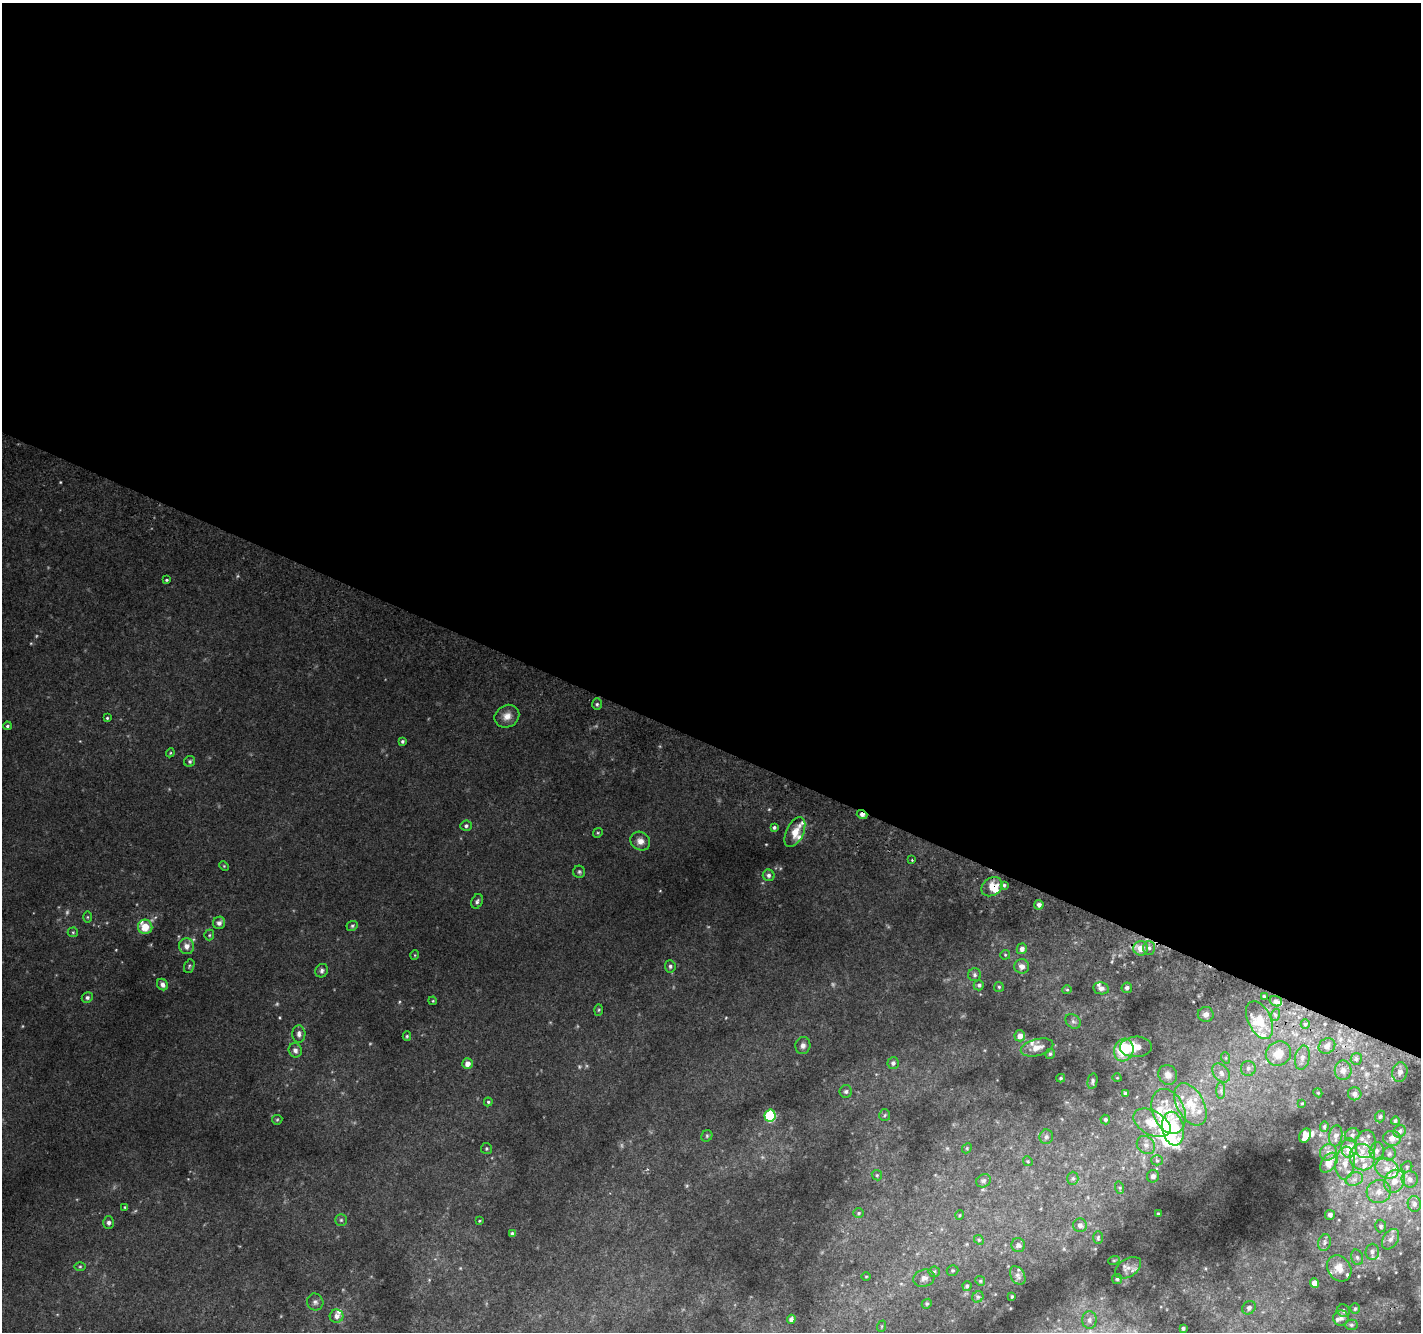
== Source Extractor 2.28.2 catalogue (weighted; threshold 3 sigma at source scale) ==
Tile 3 of 4 x 4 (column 3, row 1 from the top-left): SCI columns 2868-4286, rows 4298-5627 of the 5725 x 5871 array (HDU 1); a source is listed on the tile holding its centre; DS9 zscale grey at full resolution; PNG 1423 x 1334 px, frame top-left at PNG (2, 3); each listed source drawn as its Kron ellipse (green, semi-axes under 4 px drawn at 4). Shown black and unused: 56% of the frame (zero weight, under 2 of 3 exposures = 2% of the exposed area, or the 3 px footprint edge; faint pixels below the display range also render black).
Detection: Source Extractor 2.28.2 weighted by HDU 2 'WHT'; one run over the whole footprint, this tile lists its part. Background 0.088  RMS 0.014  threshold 0.0628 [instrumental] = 3 sigma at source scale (4.5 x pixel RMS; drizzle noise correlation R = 1.50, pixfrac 1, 0.0396/0.0396 arcsec/px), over >= 5 px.
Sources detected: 212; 7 too faint to see at this stretch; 6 inside a brighter object's white glare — neither listed nor drawn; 25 inside a brighter listed object's ellipse — not listed separately; the other 174 listed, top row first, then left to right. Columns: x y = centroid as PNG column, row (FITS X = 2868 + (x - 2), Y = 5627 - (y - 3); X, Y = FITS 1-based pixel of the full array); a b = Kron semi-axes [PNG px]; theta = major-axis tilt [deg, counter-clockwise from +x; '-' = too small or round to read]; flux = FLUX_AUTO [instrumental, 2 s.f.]
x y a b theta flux
167 580 4 3 - 1.6
597 704 6 5 - 2.4
507 716 13 11 31 12
107 718 3 3 - 1.6
7 726 4 4 - 2.4
402 741 4 4 - 2.5
170 753 4 3 - 1.2
190 761 6 5 - 2.7
862 814 5 3 - 6.6
466 826 6 5 - 3
774 827 4 4 - 2.6
795 832 16 8 64 18
598 833 5 4 - 1.5
640 841 10 9 - 9.2
912 860 2 2 - 1.1
224 866 5 4 - 1.4
579 872 6 6 - 2.6
769 875 6 5 - 3.7
1004 885 4 4 - 2
992 887 11 8 35 18
477 901 8 5 67 3.1
1039 905 5 4 - 5.3
88 917 5 4 - 1.6
219 923 6 6 - 5.6
352 926 6 5 - 2.2
145 927 7 7 - 24
73 932 5 5 - 1.8
209 935 5 5 - 1.9
187 946 8 7 - 9.4
1141 948 7 7 - 14
1149 948 7 6 - 4
1022 949 5 5 - 6.1
415 955 5 3 - 1.1
1005 955 5 5 - 1.6
189 966 7 5 69 2.2
670 966 6 5 - 3
1022 966 7 7 - 7.3
322 971 7 6 - 3.7
975 975 6 6 - 3.2
162 985 6 5 - 6.1
979 985 5 5 - 3.1
999 987 5 5 - 1.9
1101 988 8 6 -11 5.2
1127 988 5 5 - 4.5
1067 990 5 4 - 1.6
1264 996 4 2 - 1.4
87 997 5 5 - 3.5
433 1001 4 3 - 1.2
1276 1001 6 5 - 3.2
599 1010 5 3 - 1.5
1206 1014 8 7 - 6.2
1275 1015 6 4 72 2.2
1260 1020 20 11 -64 25
1073 1021 8 6 -40 3.9
1305 1024 5 4 - 2
299 1034 9 6 89 6.1
407 1036 4 4 - 1.7
1020 1036 5 5 - 8.9
803 1046 8 7 - 5.1
1327 1046 9 7 33 7.2
1037 1047 16 8 15 13
1136 1047 16 10 2 20
295 1050 7 6 - 5.7
1124 1050 11 9 72 46
1050 1054 5 4 - 2.5
1278 1054 13 12 - 21
1302 1057 12 7 78 7.3
1226 1058 6 3 -72 1.6
1356 1059 6 5 - 3.1
893 1063 6 5 - 3.8
467 1064 5 5 - 9.1
1248 1068 7 7 - 4.7
1343 1070 10 8 -89 8.9
1400 1072 10 7 79 5.5
1221 1073 10 7 -51 6.7
1168 1075 10 9 - 7.7
1061 1078 4 3 - 1.8
1117 1078 4 3 - 0.96
1092 1081 8 5 78 3.1
846 1091 6 6 - 3
1221 1091 8 4 -90 3.5
1318 1093 4 3 - 1.1
1126 1094 4 4 - 2.9
1355 1094 7 6 - 5.9
488 1102 4 4 - 1.9
1302 1103 4 3 - 1.2
1190 1104 23 13 -61 36
1169 1111 23 16 -67 32
770 1115 6 5 - 120
885 1115 6 5 - 2.3
1380 1117 6 5 - 2.4
1105 1119 5 5 - 2.7
277 1120 5 5 - 1.7
1395 1121 4 4 - 2.2
1152 1123 20 12 -28 24
1324 1126 5 4 - 1.9
1173 1129 17 10 -79 61
1400 1131 6 5 - 3.3
1352 1135 7 6 - 4.3
707 1136 6 5 - 2
1305 1136 7 5 64 16
1336 1136 11 6 83 6.9
1046 1137 7 6 - 3.6
1392 1138 9 7 -6 8.8
1365 1144 14 10 79 12
1146 1145 10 8 -43 7.2
967 1148 5 4 - 1.7
1349 1148 10 7 -89 19
486 1149 5 5 - 2
1377 1151 8 7 - 6.7
1328 1152 9 7 40 7
1389 1154 7 6 - 2.9
1362 1157 13 12 - 20
1157 1160 5 5 - 2.4
1028 1161 5 4 - 1.6
1329 1163 11 7 52 19
1345 1163 16 9 83 16
1407 1167 6 5 - 2.4
1387 1168 12 10 -28 14
877 1175 5 5 - 1.9
1153 1176 6 6 - 5.9
1073 1178 7 5 89 2.7
1354 1179 9 6 20 6.2
1410 1179 8 8 - 7.2
983 1181 8 6 31 3.1
1394 1181 12 10 62 17
1120 1188 6 4 -72 2
1379 1192 12 11 - 14
1414 1204 8 6 -78 5.4
125 1207 4 3 - 1.2
859 1213 5 5 - 2.1
1158 1214 3 3 - 1.7
960 1215 5 3 - 1.3
1330 1215 5 5 - 4.7
341 1220 5 5 - 2.2
479 1221 3 2 - 1.1
109 1223 6 5 - 4.1
1080 1225 7 6 - 4.9
1381 1226 6 5 - 3.1
512 1234 4 3 - 3.9
1098 1237 6 5 - 2.2
1391 1239 11 7 57 6.5
979 1240 5 4 - 1.6
1325 1242 8 6 73 4
1018 1245 7 7 - 4
1372 1252 8 6 85 4.6
1357 1257 8 6 -73 3.4
1114 1260 6 3 18 1.5
80 1266 5 3 - 1.6
1128 1268 14 9 33 9.5
1339 1268 14 11 -53 16
952 1270 6 5 - 2
934 1272 6 5 - 2.2
1018 1275 10 7 -60 4.6
866 1276 5 3 - 1
924 1278 11 8 19 7.4
1117 1279 5 5 - 2.2
980 1281 5 4 - 1.7
1314 1283 5 4 - 14
967 1286 5 4 - 2.4
1012 1296 3 2 - 1.3
978 1297 6 5 - 2.4
315 1302 8 8 - 4.4
927 1304 5 4 - 1.8
1249 1308 7 6 - 4.1
1355 1309 5 5 - 2.1
1344 1311 7 6 - 3.6
336 1316 7 6 - 6.9
1341 1318 8 7 - 4.5
791 1319 5 4 - 4.2
1089 1320 9 7 90 4.7
1351 1325 6 5 - 2.5
882 1326 6 3 71 1.5
1183 1328 3 3 - 2.6
Overlapping masked pixels (flux is a lower limit): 2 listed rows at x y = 862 814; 992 887
Unlisted compact peaks at least as high as the median listed source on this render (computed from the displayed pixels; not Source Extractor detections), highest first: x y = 1224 1147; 279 1017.